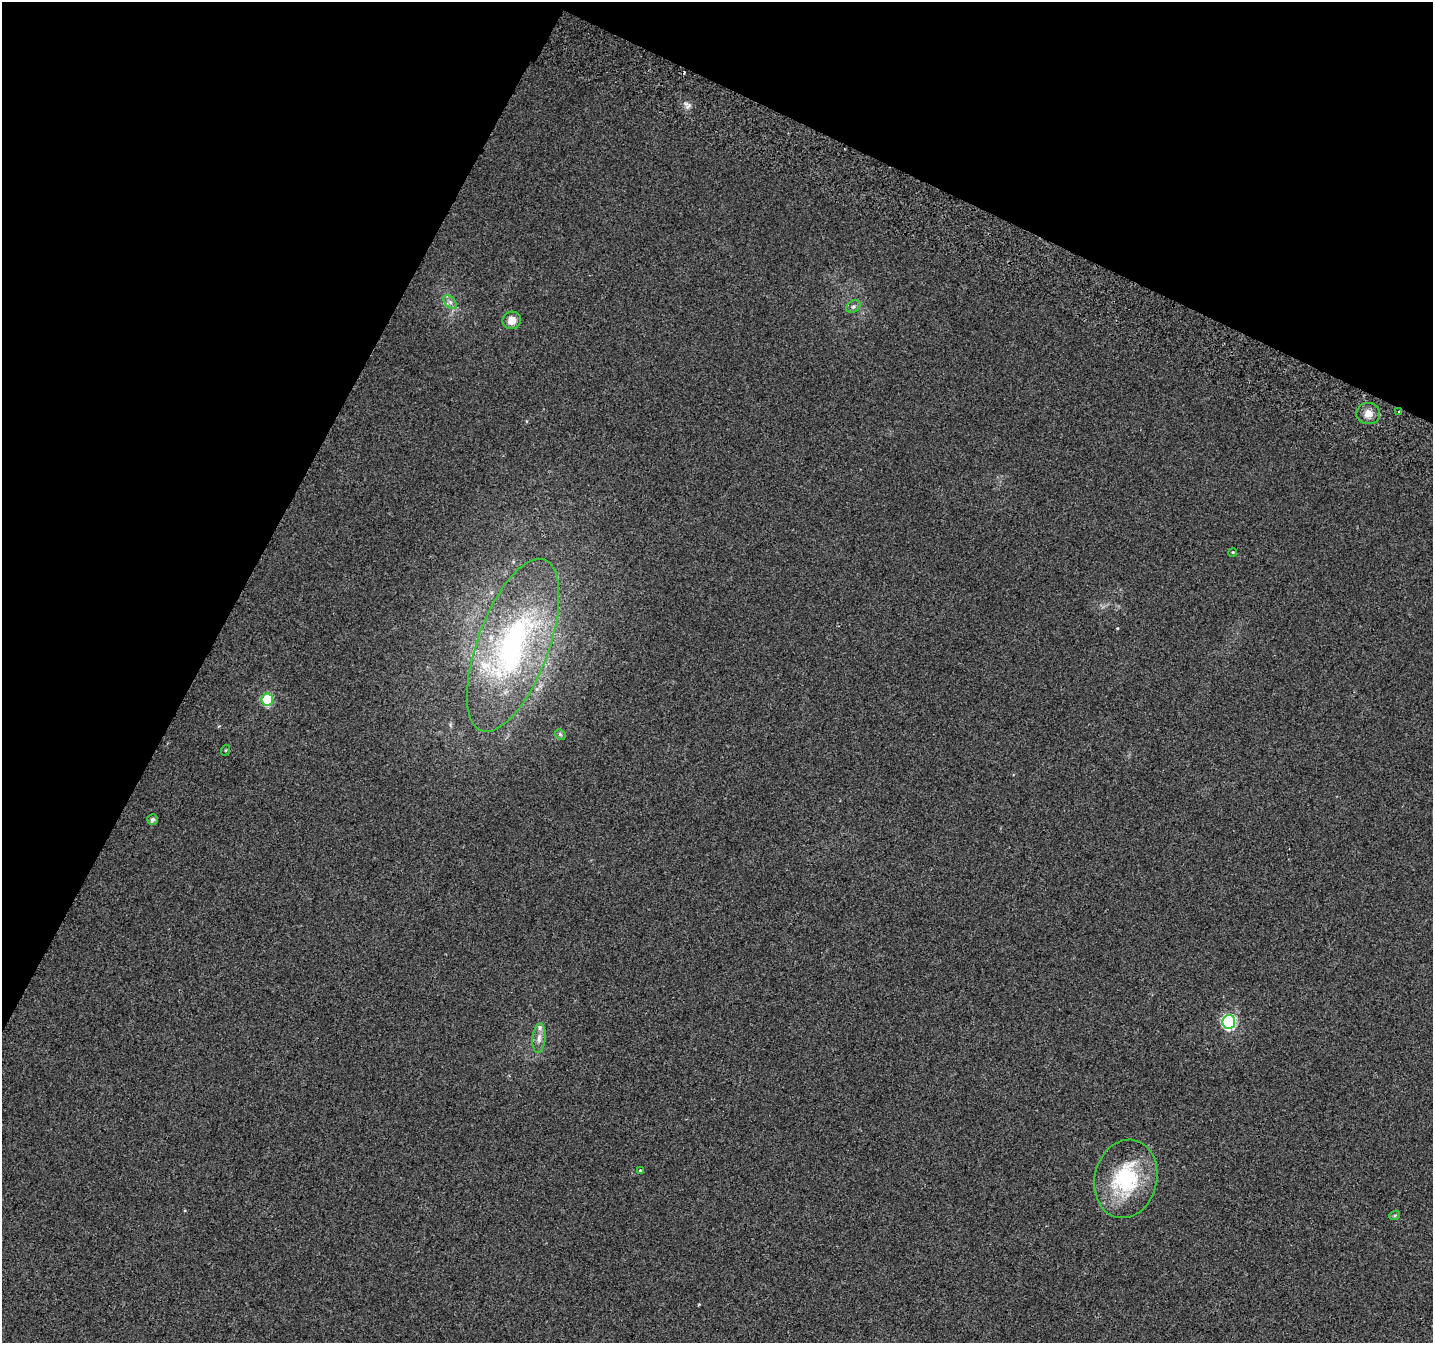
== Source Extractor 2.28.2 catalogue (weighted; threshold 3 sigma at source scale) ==
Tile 2 of 4 x 4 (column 2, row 1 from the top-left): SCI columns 1469-2899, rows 4344-5684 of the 5790 x 5939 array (HDU 1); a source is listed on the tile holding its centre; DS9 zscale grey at full resolution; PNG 1435 x 1345 px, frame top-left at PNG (2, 2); each listed source drawn as its Kron ellipse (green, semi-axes under 4 px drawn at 4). Shown black and unused: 25% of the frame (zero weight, under 2 of 3 exposures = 3% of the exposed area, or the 3 px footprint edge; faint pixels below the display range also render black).
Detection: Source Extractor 2.28.2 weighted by HDU 2 'WHT'; one run over the whole footprint, this tile lists its part. Background 0.05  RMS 0.0078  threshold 0.0351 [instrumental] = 3 sigma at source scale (4.5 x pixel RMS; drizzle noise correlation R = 1.50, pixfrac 1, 0.0396/0.0396 arcsec/px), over >= 5 px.
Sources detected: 20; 1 cosmic-ray / hot-pixel residue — neither listed nor drawn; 3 inside a brighter listed object's ellipse — not listed separately; the other 16 listed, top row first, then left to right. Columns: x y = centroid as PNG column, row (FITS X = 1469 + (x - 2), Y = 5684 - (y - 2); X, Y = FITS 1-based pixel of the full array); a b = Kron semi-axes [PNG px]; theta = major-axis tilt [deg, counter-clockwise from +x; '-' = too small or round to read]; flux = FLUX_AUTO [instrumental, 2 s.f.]
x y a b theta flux
450 302 8 5 -45 2.4
853 306 8 5 33 1.8
512 320 9 8 - 7.5
1399 411 3 2 - 0.83
1368 413 12 10 -4 7.4
1233 552 4 3 - 0.72
513 645 91 35 70 190
267 699 6 6 - 46
560 734 6 4 -46 1.2
226 750 5 3 - 0.67
152 819 5 5 - 2.1
1229 1022 7 6 - 110
539 1038 15 6 84 4.8
640 1170 3 3 - 4.6
1126 1179 40 31 77 64
1395 1215 5 3 - 0.95
Overlapping masked pixels (flux is a lower limit): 1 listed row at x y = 1399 411